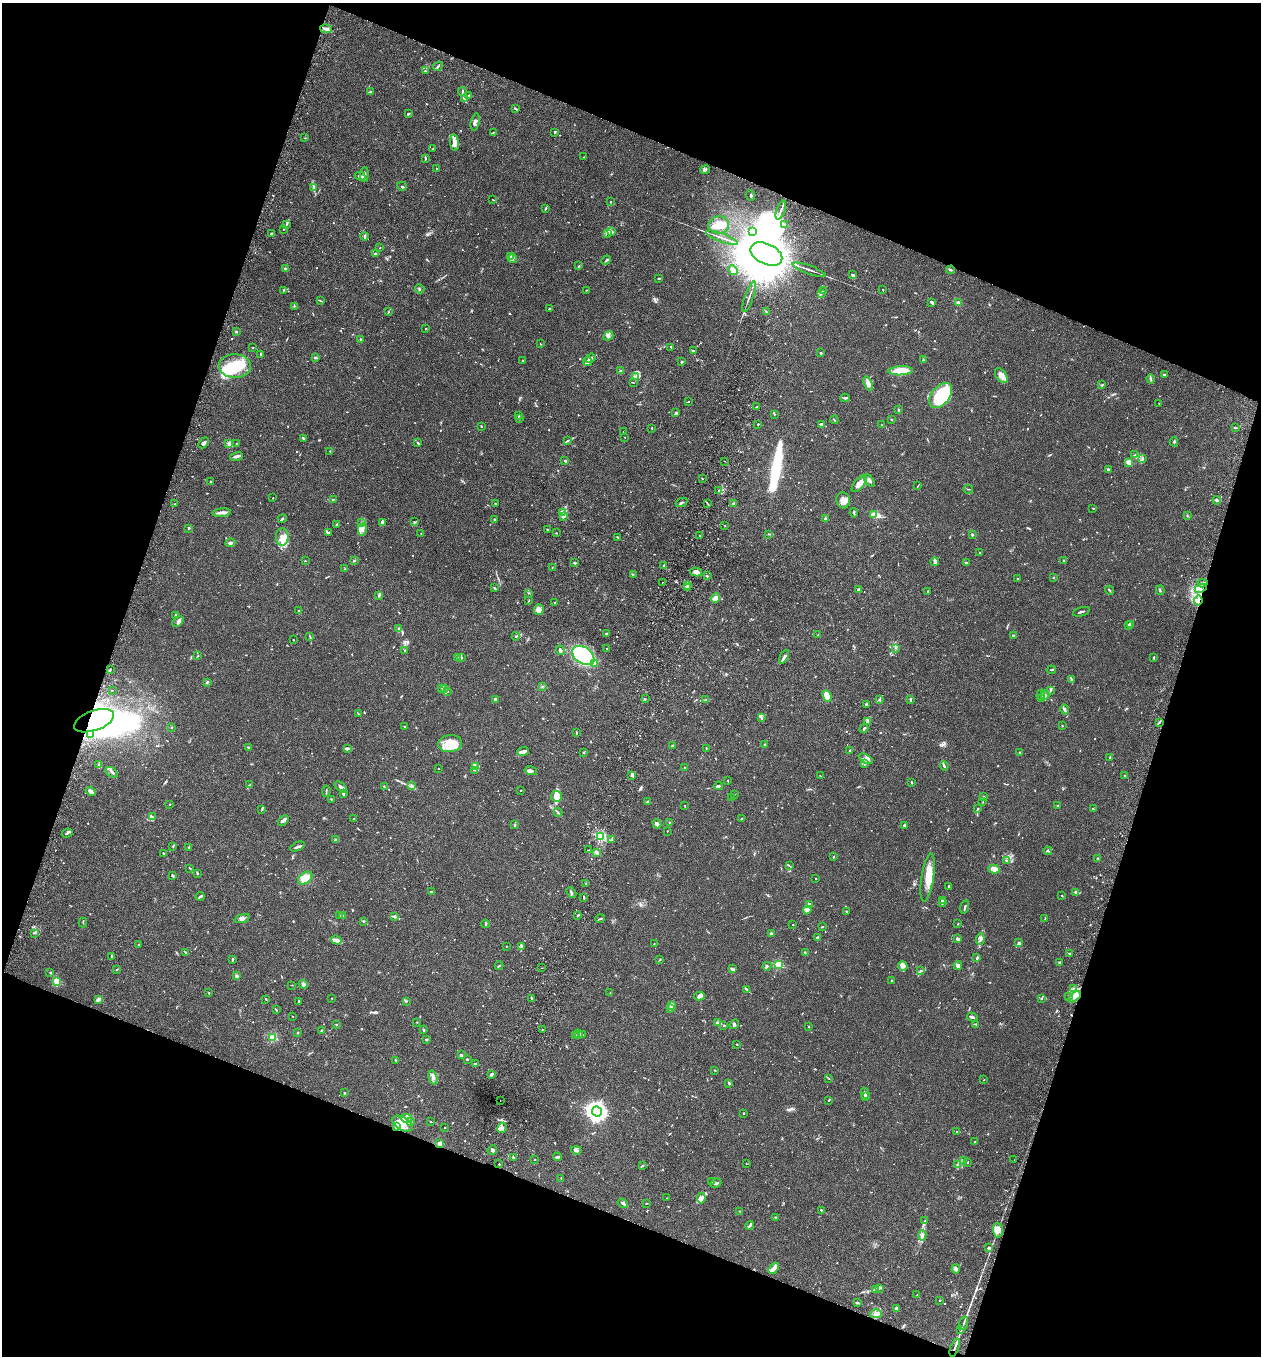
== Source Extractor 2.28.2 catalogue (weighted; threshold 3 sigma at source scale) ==
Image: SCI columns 192-5224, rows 29-5443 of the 5545 x 5467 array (HDU 1 of 3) = the unmasked area's bounding box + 8 px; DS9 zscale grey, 4 x 4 block average (1 PNG px = mean of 4 x 4 image px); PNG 1263 x 1358 px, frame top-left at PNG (2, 3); each listed source drawn as its Kron ellipse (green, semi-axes under 4 px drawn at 4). Shown black and unused: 39% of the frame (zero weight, under 3 of 6 exposures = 3% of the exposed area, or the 3 px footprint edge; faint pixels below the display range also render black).
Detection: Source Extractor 2.28.2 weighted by HDU 2 'WHT'. Background 0.0176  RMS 0.002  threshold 0.00801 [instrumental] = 3 sigma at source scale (4.09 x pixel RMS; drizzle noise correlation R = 1.36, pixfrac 0.8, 0.05/0.05 arcsec/px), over >= 5 px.
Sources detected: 1087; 9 too faint to see at this stretch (4 x 4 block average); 11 inside a brighter object's white glare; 10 cosmic-ray / hot-pixel residue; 2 long thin detections or spike segments (spike, bleed or trail) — neither listed nor drawn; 43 coinciding with a brighter row at this scale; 75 inside a brighter listed object's ellipse — not listed separately; of the other 937, all 500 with FLUX_AUTO >= 0.488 (the completeness limit of this list) listed and drawn (437 fainter detections not listed), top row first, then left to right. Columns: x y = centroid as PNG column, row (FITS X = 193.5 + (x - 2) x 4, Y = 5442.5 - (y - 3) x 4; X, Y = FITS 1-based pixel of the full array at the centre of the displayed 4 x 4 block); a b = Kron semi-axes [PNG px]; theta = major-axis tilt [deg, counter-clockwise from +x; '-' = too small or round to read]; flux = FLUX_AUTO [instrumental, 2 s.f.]
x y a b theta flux
326 29 6 2 -15 4.4
438 66 5 2 - 1.4
425 71 2 2 - 1.1
371 91 3 2 - 1.6
462 91 4 2 - 1.2
468 95 2 2 - 0.95
464 99 3 3 - 2
515 109 3 2 - 1.7
408 114 2 2 - 1.6
475 122 8 3 77 3.3
493 132 3 2 - 0.74
554 133 2 2 - 1.4
305 138 2 2 - 0.7
454 143 8 3 -85 9
433 148 3 2 - 0.57
584 157 2 2 - 0.57
425 158 3 2 - 1.5
437 169 2 2 - 2.4
705 170 5 3 - 2.2
364 175 7 2 85 3.5
360 176 5 2 - 3.9
402 186 5 2 - 1.2
314 187 2 2 - 0.86
751 195 5 2 - 1.1
493 200 3 2 - 0.55
611 202 2 2 - 0.63
546 208 4 2 - 0.78
781 210 10 2 70 2.9
286 224 2 2 - 0.59
784 224 2 2 - 0.84
719 225 10 8 6 11
283 229 2 2 - 0.57
752 231 4 2 - 0.86
612 232 2 2 - 1.5
608 233 4 3 - 2.4
272 234 4 2 - 1.2
365 236 4 2 - 1.5
722 238 17 2 -20 3.7
380 248 2 2 - 0.58
375 254 4 2 - 1.1
766 254 17 10 -26 11000
510 256 3 3 - 3.2
513 258 5 3 - 1.9
606 260 5 2 - 1.2
579 266 3 2 - 0.74
286 269 2 2 - 5.4
733 270 5 3 - 2.5
809 270 17 2 -20 3.8
951 270 4 2 - 1.4
852 275 4 2 - 0.91
659 278 2 2 - 1.3
420 289 5 2 - 1
283 290 3 2 - 1.1
586 290 3 2 - 0.49
883 290 2 2 - 0.62
823 291 3 2 - 0.77
822 293 3 2 - 0.71
749 297 16 2 70 3
320 301 3 2 - 0.71
932 302 4 2 - 2.4
958 303 2 2 - 23
294 306 2 2 - 0.57
549 309 2 2 - 2.5
388 312 2 2 - 0.53
766 312 3 2 - 0.85
426 329 2 2 - 0.94
236 332 3 2 - 1.1
608 336 5 3 - 2.6
360 339 2 2 - 1
540 344 2 2 - 0.57
671 347 2 2 - 1.3
253 348 2 2 - 0.53
693 350 2 2 - 0.84
821 353 2 2 - 1.5
261 355 3 2 - 1.3
316 358 4 2 - 1.3
590 358 5 2 - 3.5
923 360 2 2 - 0.68
522 361 3 2 - 0.71
587 362 4 3 - 3.6
682 362 3 2 - 1.4
235 366 16 12 -2 59
620 371 2 2 - 1.4
901 371 12 4 4 23
1164 375 3 2 - 2.6
1001 376 8 5 -55 6.4
636 377 2 2 - 0.68
1150 379 4 2 - 1.8
633 382 3 2 - 0.59
868 384 7 3 -71 6.7
1102 384 3 2 - 0.93
941 395 14 9 49 110
845 398 5 2 - 1.6
689 402 2 2 - 0.51
1159 403 2 2 - 0.54
756 407 2 2 - 0.59
898 410 3 2 - 0.9
676 413 4 2 - 1
774 414 2 2 - 0.72
519 416 2 2 - 1.1
520 419 2 2 - 0.5
834 420 4 2 - 0.88
891 420 2 2 - 0.89
758 424 2 2 - 1
821 424 3 2 - 2.2
882 425 2 2 - 0.57
481 426 3 2 - 0.78
652 428 2 2 - 0.7
1235 428 3 2 - 1
623 432 2 2 - 0.59
625 437 2 2 - 0.95
303 438 3 2 - 1.5
567 441 3 2 - 0.82
1174 442 4 2 - 1.1
204 443 6 2 50 4.1
229 443 2 2 - 20
236 443 2 2 - 1.2
418 443 4 2 - 1.1
330 451 2 2 - 0.52
1135 455 3 2 - 1
236 456 6 2 19 3.5
1143 458 4 2 - 1.2
565 461 2 2 - 1.5
725 461 2 2 - 0.84
1129 462 4 3 - 8.5
1108 470 3 2 - 2.1
702 478 3 2 - 0.63
869 480 7 3 -54 3
210 481 2 2 - 0.59
859 483 10 5 50 8
918 486 3 2 - 0.55
968 489 5 2 - 0.85
719 490 2 2 - 0.83
273 498 2 2 - 0.54
333 499 3 2 - 0.63
843 500 8 6 -81 6.4
1217 500 4 2 - 1.6
682 502 6 2 26 1.7
495 503 3 2 - 0.68
707 503 3 2 - 0.64
175 504 2 2 - 0.57
734 504 3 3 - 1.7
1093 508 2 2 - 0.94
563 512 3 3 - 2.5
222 513 9 3 4 4.6
854 513 4 2 - 1.4
874 515 4 2 - 19
1187 516 3 2 - 0.7
564 517 3 2 - 1.2
282 519 4 2 - 1.7
825 519 3 2 - 3.5
495 520 3 2 - 1.3
362 522 2 2 - 0.57
414 522 2 2 - 0.61
383 523 3 2 - 5.4
336 525 4 2 - 0.87
725 526 2 2 - 0.54
189 528 2 2 - 1.2
547 529 2 2 - 1
362 530 6 3 79 3.9
328 533 4 2 - 2.5
421 533 2 2 - 0.72
556 533 2 2 - 0.54
769 534 2 2 - 0.53
699 535 2 2 - 0.59
972 535 3 2 - 0.86
282 537 9 6 -90 7.9
617 537 2 2 - 0.61
230 543 5 2 - 2.6
980 552 2 2 - 0.64
305 561 2 2 - 0.8
354 561 3 2 - 0.94
1063 561 3 2 - 0.61
935 562 4 2 - 5.6
574 563 2 2 - 1.6
966 563 3 2 - 1.2
664 565 3 2 - 1
345 568 2 2 - 0.57
552 568 2 2 - 0.53
696 572 6 3 -13 6.3
633 574 2 2 - 0.51
707 576 2 2 - 4.3
1054 577 2 2 - 0.86
1017 578 2 2 - 0.5
662 582 2 2 - 0.54
1202 583 5 3 - 2.9
688 585 3 2 - 1.9
688 587 4 3 - 1.8
494 588 3 2 - 0.94
1201 588 6 4 24 6.2
858 589 3 2 - 1.6
1110 590 5 2 - 0.99
1160 590 5 2 - 1.3
928 591 2 2 - 0.74
529 593 2 2 - 0.55
378 596 2 2 - 0.79
715 598 5 3 - 7.9
1198 600 5 3 - 4.3
529 601 2 2 - 0.61
555 602 2 2 - 0.77
298 610 2 2 - 0.49
539 610 5 5 - 7.5
1081 612 9 2 16 2
176 615 3 2 - 1.3
178 622 6 3 40 3
1128 625 3 2 - 0.59
1131 625 3 2 - 1.4
398 629 2 2 - 0.87
607 634 3 2 - 1.6
818 635 2 2 - 0.63
1013 635 2 2 - 1.1
516 636 4 2 - 1.1
310 637 2 2 - 0.62
293 640 2 2 - 0.52
607 648 2 2 - 1.1
895 648 2 2 - 0.52
405 650 3 2 - 0.7
560 650 5 3 - 1.8
583 655 12 8 -35 120
198 656 2 2 - 0.6
458 657 4 3 - 2
784 657 7 2 64 3.2
1154 657 3 2 - 0.9
461 658 3 2 - 1.2
595 663 3 2 - 1.9
110 669 2 2 - 0.62
1051 670 4 2 - 0.88
1072 679 3 2 - 1.9
207 682 3 2 - 1.2
542 686 2 2 - 0.72
442 688 4 2 - 0.63
444 689 2 2 - 0.88
113 690 2 2 - 0.6
447 691 3 2 - 1.2
1050 691 2 2 - 0.49
1041 695 5 3 - 1.9
1045 695 4 2 - 1.5
827 696 6 3 -65 14
1042 698 3 2 - 0.75
496 699 3 2 - 2.4
645 699 2 2 - 0.49
879 699 2 2 - 0.67
911 699 3 2 - 0.9
706 700 2 2 - 0.62
866 704 3 2 - 1.8
1064 709 5 3 - 2
358 714 3 2 - 0.79
762 718 2 2 - 0.71
94 721 21 10 19 160
868 722 2 2 - 0.69
1159 722 3 2 - 1.3
1062 726 2 2 - 0.58
405 727 2 2 - 0.77
171 728 2 2 - 0.7
864 729 4 2 - 1.9
576 733 4 2 - 0.75
90 734 2 2 - 0.7
450 744 12 8 7 20
764 744 3 2 - 0.75
672 746 3 2 - 0.84
248 747 2 2 - 1.5
348 748 4 2 - 1.6
706 748 2 2 - 0.6
850 751 3 2 - 1.7
523 752 6 3 22 6.2
584 752 2 2 - 0.7
1019 752 2 2 - 0.71
1110 757 2 2 - 4
866 759 7 4 -26 4.5
864 763 2 2 - 0.49
99 765 2 2 - 0.92
944 766 4 2 - 1.8
475 767 2 2 - 0.74
685 768 2 2 - 1.6
438 769 2 2 - 0.63
474 770 2 2 - 0.53
531 771 6 3 -13 2.8
112 772 7 2 -36 2.2
631 775 3 3 - 1.6
820 776 2 2 - 0.63
1125 776 2 2 - 0.7
728 780 2 2 - 0.51
912 782 3 2 - 0.9
250 785 4 2 - 1.5
411 785 2 2 - 0.65
718 786 4 2 - 2.5
341 787 7 2 -38 4.8
384 787 3 2 - 0.66
521 790 2 2 - 0.69
91 791 5 3 - 5.8
326 791 6 2 82 1.2
343 794 3 2 - 1
734 795 2 2 - 0.51
556 796 5 5 - 7.8
731 797 2 2 - 0.67
983 797 4 2 - 1.3
331 799 2 2 - 0.81
648 802 3 2 - 2.7
983 802 2 2 - 1
170 804 2 2 - 0.85
684 806 2 2 - 0.89
1058 806 3 2 - 0.82
978 808 2 2 - 0.84
1093 809 3 2 - 1.5
261 810 3 2 - 0.63
558 812 4 2 - 1.4
152 817 2 2 - 0.72
353 819 2 2 - 0.74
741 819 2 2 - 0.88
283 820 6 3 41 4.9
670 823 2 2 - 1.7
657 824 5 3 - 3.2
515 825 2 2 - 0.69
904 825 2 2 - 5.1
667 831 2 2 - 0.8
67 833 5 2 - 2
601 836 2 2 - 120
336 840 4 2 - 2.5
611 840 2 2 - 1.2
173 846 2 2 - 0.73
189 847 2 2 - 0.64
297 847 7 2 25 2.9
588 850 3 2 - 0.72
1048 851 4 2 - 0.91
597 852 3 3 - 2.9
164 854 3 2 - 0.65
833 857 2 2 - 2.9
1098 858 2 2 - 0.79
1006 860 3 2 - 1
790 866 4 2 - 0.8
190 868 3 2 - 0.67
994 869 5 3 - 16
197 873 2 2 - 1.8
172 875 4 2 - 1.5
305 878 8 5 36 13
816 878 2 2 - 1.9
928 878 24 6 81 17
586 883 2 2 - 2
949 886 2 2 - 0.9
432 892 4 2 - 1.8
1076 892 2 2 - 4.7
571 893 6 2 -57 1.8
200 896 4 2 - 2.7
1062 896 2 2 - 1.2
584 897 3 2 - 1.3
942 901 3 2 - 1.4
943 903 2 2 - 1.4
809 904 2 2 - 3.6
965 907 7 2 73 1.7
807 910 4 3 - 2.2
846 911 2 2 - 1
342 915 2 2 - 1.3
578 915 2 2 - 1.9
340 916 4 2 - 1.2
394 916 4 3 - 2.3
242 918 8 2 17 3
600 919 5 2 - 1.4
1045 919 3 2 - 1
363 921 2 2 - 0.91
83 923 5 2 - 0.75
486 924 4 2 - 1.2
958 924 2 2 - 1.3
793 925 2 2 - 1.1
822 927 2 2 - 0.64
34 933 2 2 - 0.59
771 933 2 2 - 2.9
817 937 4 2 - 1
957 939 3 2 - 4.3
980 939 6 2 81 2.4
336 940 5 4 - 3.8
654 943 2 2 - 0.49
1019 943 4 2 - 1.4
138 944 2 2 - 1.1
506 946 2 2 - 0.55
521 946 4 2 - 1.7
186 953 3 2 - 2.3
805 953 2 2 - 0.63
1070 954 2 2 - 1.7
112 956 3 2 - 1.2
977 958 4 2 - 1.4
232 959 3 2 - 2.1
660 960 3 2 - 0.56
1060 962 3 2 - 1.8
778 965 2 2 - 66
499 966 4 2 - 1
767 966 4 2 - 1.6
903 966 5 4 - 4.6
958 966 4 4 - 3.5
542 968 2 2 - 0.64
117 969 2 2 - 0.65
732 969 3 2 - 3.8
920 971 3 2 - 0.81
50 972 2 2 - 0.65
237 976 4 2 - 1.8
891 980 2 2 - 0.63
56 981 2 2 - 19
303 984 4 3 - 2.9
291 985 3 2 - 0.57
1073 989 2 2 - 0.62
747 990 3 2 - 1.2
209 993 2 2 - 0.61
610 993 2 2 - 0.59
699 996 5 3 - 4.9
1069 997 2 2 - 0.55
1074 997 7 3 36 4.3
332 998 2 2 - 0.5
532 998 4 2 - 0.96
1041 998 2 2 - 0.54
98 999 4 3 - 3
266 999 2 2 - 0.84
299 1001 3 2 - 0.63
406 1001 2 2 - 0.92
672 1005 3 3 - 3
670 1008 3 2 - 1.8
276 1010 4 2 - 0.67
292 1016 2 2 - 0.52
972 1017 5 2 - 3.1
417 1022 2 2 - 1.8
718 1023 3 2 - 6.4
734 1024 5 3 - 2.2
976 1024 2 2 - 0.84
336 1025 2 2 - 0.91
724 1025 3 2 - 0.74
808 1027 2 2 - 0.79
322 1030 2 2 - 0.63
423 1030 2 2 - 1.8
542 1030 2 2 - 0.58
298 1032 2 2 - 1
578 1034 5 2 - 1.2
582 1035 3 2 - 0.89
576 1036 3 2 - 0.7
273 1037 2 2 - 76
427 1040 3 2 - 0.72
737 1044 3 2 - 0.68
461 1055 3 2 - 1.2
467 1059 2 2 - 1.5
396 1060 2 2 - 0.72
476 1063 2 2 - 0.56
715 1070 3 2 - 0.6
491 1075 4 3 - 2.1
433 1078 7 3 -74 3.4
829 1078 3 2 - 0.68
983 1080 3 2 - 0.51
729 1083 2 2 - 1.9
344 1093 3 2 - 0.8
865 1093 5 2 - 2.7
866 1096 2 2 - 2.9
829 1100 4 2 - 0.68
500 1101 2 2 - 1.1
597 1111 5 4 - 570
744 1113 2 2 - 0.71
406 1118 6 3 -12 3.3
410 1121 2 2 - 0.49
430 1122 2 2 - 0.85
402 1124 11 6 -31 11
396 1127 4 3 - 2.9
445 1127 2 2 - 0.67
502 1128 5 3 - 3
956 1131 3 2 - 0.68
975 1142 2 2 - 0.9
440 1143 2 2 - 29
492 1150 5 2 - 2.3
576 1150 5 3 - 2.9
513 1157 3 2 - 0.97
557 1157 4 2 - 3.6
535 1160 2 2 - 0.58
964 1160 2 2 - 0.49
1014 1160 2 2 - 0.55
967 1163 2 2 - 0.65
499 1164 2 2 - 0.82
746 1164 2 2 - 0.87
957 1165 4 2 - 1.4
642 1166 2 2 - 0.72
561 1178 2 2 - 0.6
712 1182 3 2 - 2.1
716 1183 6 2 25 2.7
667 1198 2 2 - 0.54
701 1198 5 3 - 3.2
623 1203 6 2 -35 2.7
646 1203 2 2 - 0.5
821 1210 4 2 - 0.71
740 1211 2 2 - 0.49
775 1217 3 2 - 1.2
925 1221 2 2 - 0.68
750 1226 4 2 - 1.5
998 1230 7 5 -87 6
922 1235 5 3 - 2.8
989 1248 3 2 - 2.6
774 1268 6 4 48 5.5
956 1269 4 3 - 2.3
880 1288 3 2 - 1.2
876 1289 2 2 - 0.51
917 1295 2 2 - 0.55
940 1300 2 2 - 0.57
857 1303 3 2 - 1.4
896 1309 4 3 - 2.8
876 1314 6 4 1 4.8
964 1323 7 2 71 1.7
961 1330 3 2 - 1.2
955 1347 9 2 70 3.6
Overlapping masked pixels (flux is a lower limit): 5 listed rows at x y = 1198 600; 94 721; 396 1127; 440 1143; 955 1347
Diffuse or blended objects may show on this block-average render without a row.